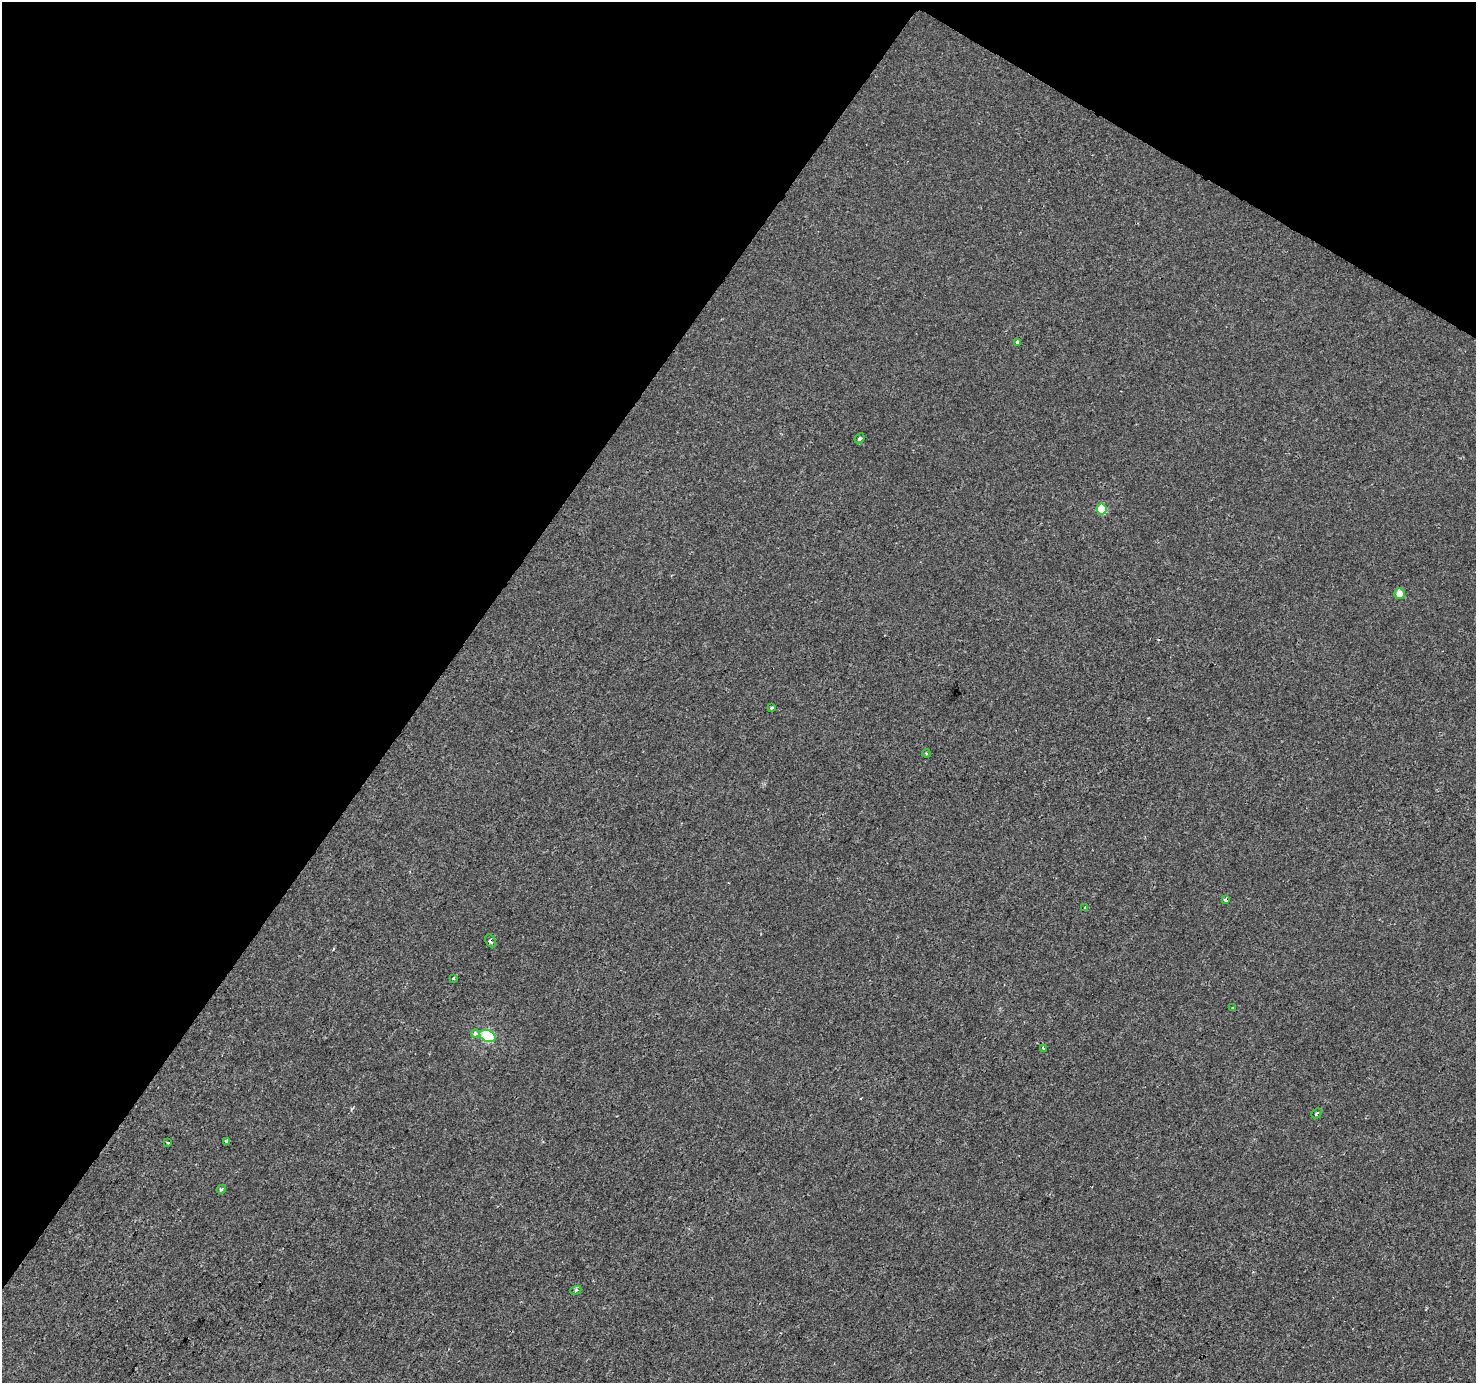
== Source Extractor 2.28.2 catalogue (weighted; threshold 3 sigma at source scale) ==
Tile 2 of 4 x 4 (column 2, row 1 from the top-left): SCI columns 1475-2948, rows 4331-5711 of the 5901 x 5965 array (HDU 1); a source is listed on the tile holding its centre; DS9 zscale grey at full resolution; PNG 1478 x 1385 px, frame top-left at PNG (2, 2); each listed source drawn as its Kron ellipse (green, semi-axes under 4 px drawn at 4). Shown black and unused: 34% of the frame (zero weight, under 2 of 3 exposures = <1% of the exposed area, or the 3 px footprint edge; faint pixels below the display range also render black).
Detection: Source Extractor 2.28.2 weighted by HDU 2 'WHT'; one run over the whole footprint, this tile lists its part. Background 0.00173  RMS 0.0043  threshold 0.0194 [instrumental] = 3 sigma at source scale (4.5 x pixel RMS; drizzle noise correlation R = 1.50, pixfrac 1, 0.0396/0.0396 arcsec/px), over >= 5 px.
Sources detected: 19; all 19 listed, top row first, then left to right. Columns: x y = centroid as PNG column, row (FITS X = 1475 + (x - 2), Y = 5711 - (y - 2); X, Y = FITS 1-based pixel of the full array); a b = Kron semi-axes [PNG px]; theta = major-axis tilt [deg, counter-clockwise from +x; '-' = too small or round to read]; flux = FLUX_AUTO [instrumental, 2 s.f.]
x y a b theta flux
1018 342 3 3 - 2.3
860 438 5 4 - 0.95
1102 509 5 5 - 14
1399 593 5 5 - 4.4
772 707 3 3 - 0.74
926 753 4 4 - 0.57
1226 900 3 3 - 2.1
1085 908 3 2 - 0.41
490 941 7 5 -62 1.1
453 978 4 3 - 0.4
1233 1008 3 3 - 1.6
475 1034 4 4 - 1.8
487 1036 8 5 -23 34
1043 1048 3 2 - 0.37
1316 1113 5 3 - 0.69
226 1141 4 3 - 0.95
167 1142 3 3 - 0.93
221 1189 5 4 - 0.91
576 1290 6 4 23 1
Overlapping masked pixels (flux is a lower limit): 1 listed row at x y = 490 941